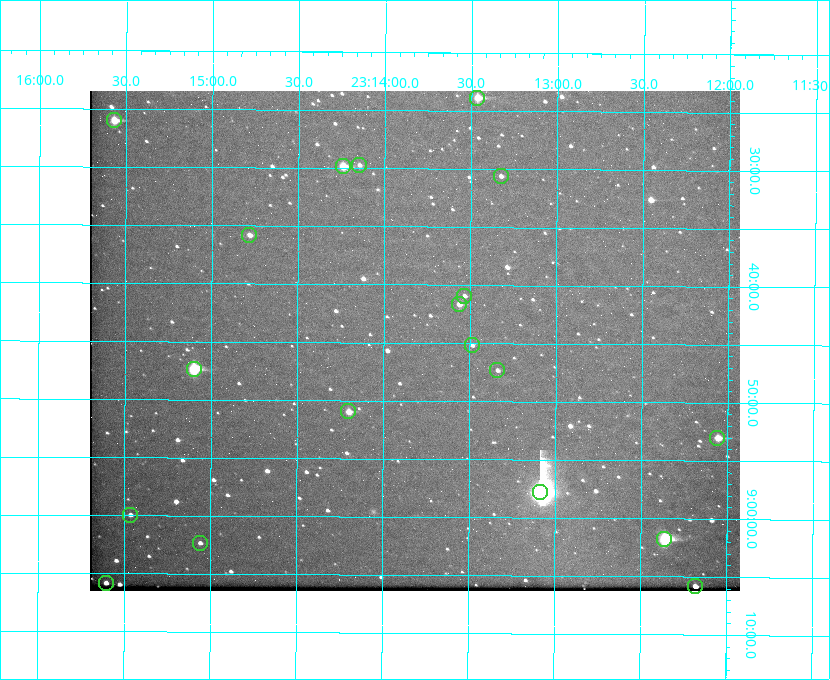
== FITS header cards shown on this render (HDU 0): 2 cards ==
NAXIS1  =                  650 / Width of table row in bytes
NAXIS2  =                  500 / Number of rows in table

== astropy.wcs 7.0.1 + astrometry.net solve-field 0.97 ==
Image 650 x 500 px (HDU 0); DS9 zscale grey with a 90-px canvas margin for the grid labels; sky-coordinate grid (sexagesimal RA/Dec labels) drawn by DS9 from the SOLVED WCS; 19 Tycho-2 reference stars matched to detected sources circled (green)
Header WCS: none
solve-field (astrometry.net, Tycho-2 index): SOLVED blind (the file carries no WCS)
Solved WCS: RA---TAN-SIP/DEC--TAN-SIP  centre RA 23:13:49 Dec +08:45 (348.45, +8.75 deg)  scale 5.16 arcsec/px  FOV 55.9' x 43.0'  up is +180 deg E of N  parity flipped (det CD > 0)
(file carries no celestial WCS; the grid is the blind solution)
Tycho-2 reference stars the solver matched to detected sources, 19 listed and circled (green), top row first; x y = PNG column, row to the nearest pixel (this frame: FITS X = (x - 90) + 1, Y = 500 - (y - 91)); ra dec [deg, ICRS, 3 dp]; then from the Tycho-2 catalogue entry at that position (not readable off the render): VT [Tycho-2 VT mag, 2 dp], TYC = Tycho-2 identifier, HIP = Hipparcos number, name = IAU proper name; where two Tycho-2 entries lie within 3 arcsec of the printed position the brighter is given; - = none
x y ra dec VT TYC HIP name
477 98 348.366 +8.398 9.56 1161-1250-1 - -
114 120 348.892 +8.433 9.72 1161-1320-1 - -
359 165 348.537 +8.495 12.00 1161-1453-1 - -
343 166 348.560 +8.498 9.78 1161-1619-1 - -
501 176 348.332 +8.510 12.18 1161-1418-1 - -
249 235 348.695 +8.597 11.30 1161-1571-1 - -
464 296 348.383 +8.682 11.92 1161-890-1 - -
459 304 348.391 +8.694 11.47 1161-728-1 - -
472 345 348.371 +8.753 12.36 1161-1249-1 - -
194 369 348.775 +8.789 8.97 1161-884-1 114784 -
497 370 348.335 +8.788 11.88 1161-938-1 - -
348 411 348.550 +8.849 10.80 1161-574-1 - -
717 438 348.014 +8.883 10.51 1161-1048-1 - -
540 492 348.271 +8.963 6.92 1161-1161-1 114608 -
130 515 348.866 +8.999 11.82 1161-694-1 - -
664 539 348.091 +9.029 8.14 1161-448-1 114562 -
200 543 348.765 +9.039 11.87 1161-1547-1 - -
106 583 348.901 +9.097 11.97 1161-534-1 - -
695 586 348.045 +9.096 10.97 1161-1179-1 - -